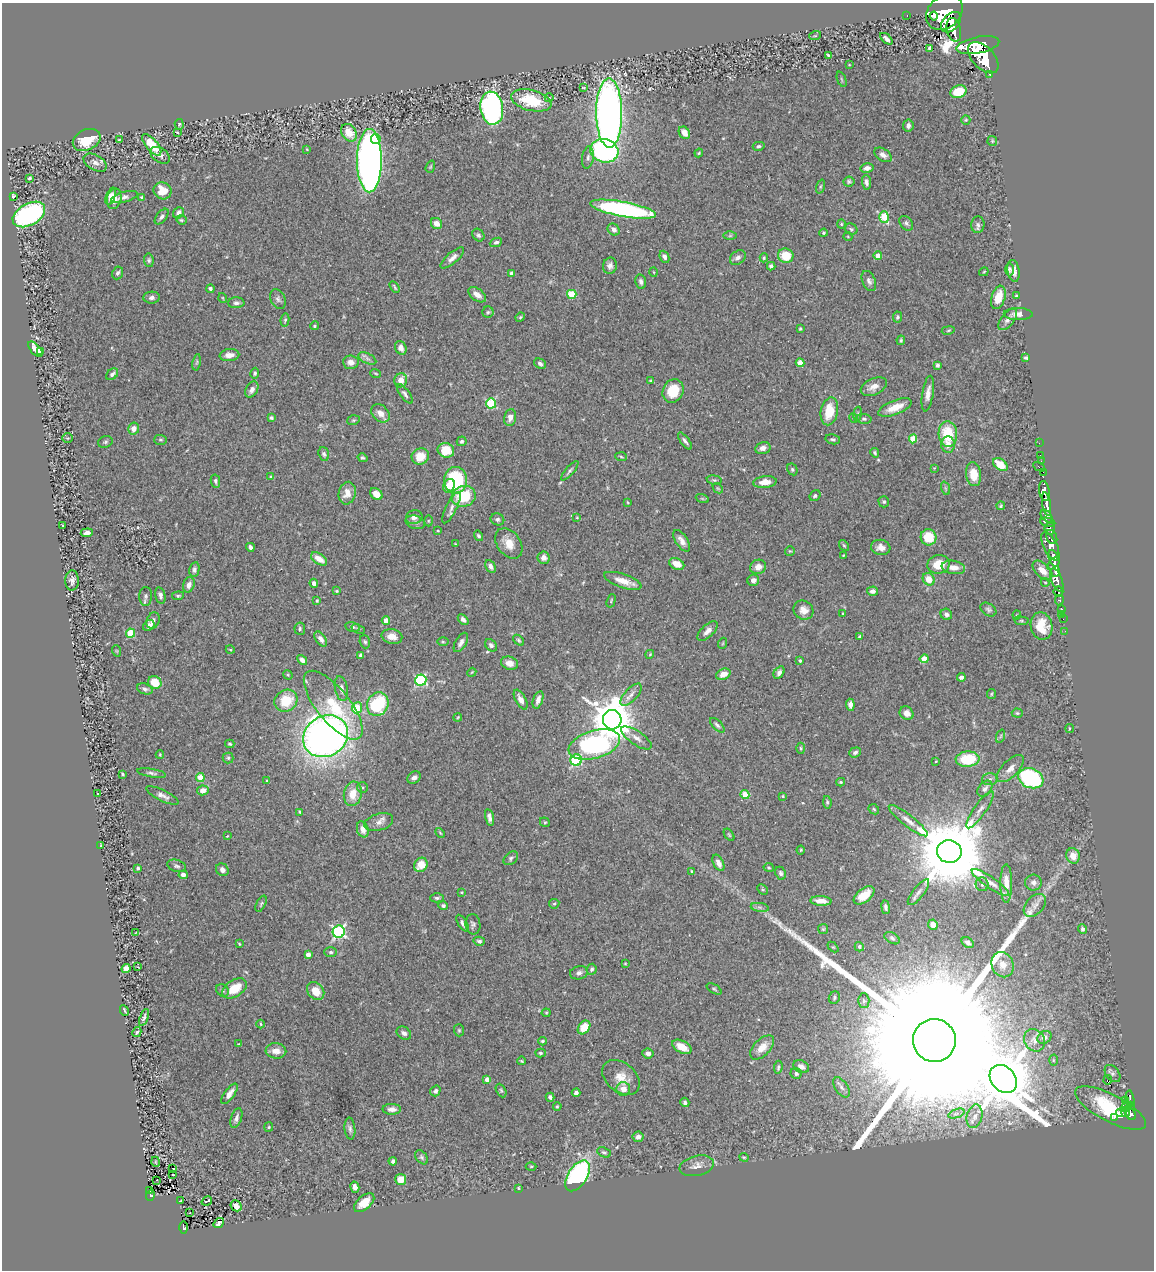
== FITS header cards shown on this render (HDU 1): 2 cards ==
NAXIS1  =                 1152
NAXIS2  =                 1268

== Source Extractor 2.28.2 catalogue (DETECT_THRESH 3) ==
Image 1152 x 1268 px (HDU 1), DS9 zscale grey, 1 PNG px = 1 image px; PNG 1156 x 1272 px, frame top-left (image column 1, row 1268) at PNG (2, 3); each listed source drawn as its Kron ellipse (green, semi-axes under 4 px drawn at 4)
Background 0.682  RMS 0.029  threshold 0.0878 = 3 sigma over >= 5 px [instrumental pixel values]
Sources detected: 470; all 470 listed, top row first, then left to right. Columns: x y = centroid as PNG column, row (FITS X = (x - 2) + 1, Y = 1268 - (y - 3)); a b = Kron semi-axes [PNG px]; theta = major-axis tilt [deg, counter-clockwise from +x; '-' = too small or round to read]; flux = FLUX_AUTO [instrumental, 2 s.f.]
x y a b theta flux
944 12 20 15 40 6000
907 15 3 2 - 18
934 16 4 3 - 280
951 22 12 8 47 3100
954 30 12 7 -75 2100
815 36 6 3 18 2.1
886 39 7 3 -42 6
978 45 22 8 11 3900
930 48 4 3 - 5.1
828 55 3 3 - 2.3
983 58 19 11 -47 5000
849 65 3 2 - 1.3
990 74 3 3 - 52
842 79 8 2 -68 2
583 88 3 2 - 1.5
958 92 8 6 19 49
549 98 4 3 - 1.5
531 100 20 10 -14 84
492 108 17 11 -81 650
609 113 34 13 -89 1500
966 120 5 4 - 2.2
179 124 5 4 - 2.7
908 126 6 5 - 7.6
177 132 3 2 - 1.9
349 133 9 7 -55 32
684 133 7 5 -55 18
376 139 5 4 - 31
87 140 14 10 24 49
119 140 3 2 - 1.6
992 141 5 4 - 2.3
152 145 13 6 -50 55
759 146 6 4 14 3.3
307 149 4 3 - 1.5
604 151 14 11 -15 400
699 153 4 3 - 2.1
160 155 11 7 -35 7.1
883 155 10 6 -33 8.6
588 158 11 5 81 6.8
369 161 31 12 90 1400
95 163 12 7 -31 9.9
430 167 6 4 71 2.7
867 168 6 5 - 11
29 178 3 3 - 3
849 181 5 5 - 3.3
866 182 7 4 -84 6
820 186 7 3 71 2.7
163 191 9 8 - 34
13 196 4 3 - 2.9
111 196 9 4 71 11
124 197 13 5 15 8
142 197 4 3 - 3
114 199 10 7 76 19
623 209 33 7 -10 440
179 213 6 5 - 8.7
29 214 17 10 29 390
162 217 9 5 51 6
884 217 6 4 -71 79
181 220 5 4 - 2.6
436 223 6 5 - 14
906 223 8 6 -50 4.9
841 224 4 4 - 1.9
978 225 8 6 84 6.1
851 229 6 5 - 3.5
614 230 6 5 - 8.7
824 233 4 3 - 2.3
478 235 7 5 -48 4.8
730 236 6 4 1 2.7
848 237 4 3 - 1.6
496 242 6 4 22 4.7
786 256 8 7 - 43
878 256 4 4 - 28
664 257 6 4 -66 7.9
452 258 15 5 41 11
738 258 9 6 39 8.2
764 258 4 3 - 2.5
149 260 7 5 -82 4.1
610 266 8 7 - 7.6
771 266 4 4 - 5.1
1009 269 7 3 -89 4.7
1014 271 11 6 -81 10
654 272 5 3 - 1.6
984 272 5 3 - 2
118 273 6 5 - 5.6
511 273 4 4 - 7.5
869 281 10 6 -67 7.3
641 282 7 5 -78 5.9
395 287 6 2 -59 2.7
210 289 4 3 - 5.8
572 294 4 4 - 80
477 295 10 6 -36 14
1016 296 3 2 - 1.9
998 297 12 7 73 31
152 298 8 6 3 7.1
223 298 5 3 - 1.6
278 299 10 7 -64 6.3
236 303 8 5 2 5.8
488 312 5 5 - 3.6
1018 314 14 6 -1 11
520 317 5 4 - 2.2
897 317 5 4 - 4
1008 319 13 6 52 10
285 320 6 4 79 3.2
314 326 4 4 - 2.7
800 329 3 3 - 2.4
948 330 7 3 10 2.1
901 340 5 3 - 2.5
401 348 7 5 -63 12
35 349 9 5 -48 17
40 351 4 4 - 5.9
229 355 10 6 6 13
1026 358 4 4 - 2.9
367 359 9 5 -26 6.9
196 362 8 4 80 3.3
351 362 8 6 -4 13
800 363 4 4 - 35
540 364 6 4 -35 5.9
937 365 4 3 - 4.1
255 373 5 4 - 3.5
376 373 5 2 - 1.9
112 374 7 5 42 6
401 380 7 6 - 19
651 381 4 3 - 2.4
874 387 14 8 25 17
252 390 9 5 58 10
673 391 12 10 62 55
405 394 11 4 -52 5.9
928 394 18 5 81 15
491 403 5 5 - 120
895 407 18 7 21 29
829 411 14 8 78 47
380 413 10 7 -44 17
858 414 7 3 82 2.6
510 417 8 6 80 11
271 418 4 3 - 3.8
854 418 5 3 - 2
864 419 7 5 -9 3.9
353 420 6 5 - 2.9
134 429 6 5 - 14
948 434 13 9 -85 74
68 438 5 4 - 2.7
833 439 7 5 -12 3.8
913 439 4 4 - 48
160 440 6 5 - 3.1
462 441 5 5 - 4.4
685 441 10 4 -52 5.8
105 442 7 5 18 4.1
1039 443 2 2 - 6.8
948 445 8 7 - 18
763 448 8 6 13 10
446 450 8 7 - 47
875 453 5 4 - 3
324 454 7 5 -70 4
1040 455 2 2 - 7.9
420 456 9 8 - 31
621 457 6 3 -5 2.3
363 458 5 4 - 2.9
1041 461 2 2 - 12
1000 465 8 5 -37 35
1039 467 6 3 -27 68
934 468 3 3 - 1.3
792 469 6 5 - 3.2
570 471 12 4 50 5.1
1043 472 2 2 - 6.4
974 474 12 7 -82 30
271 477 4 4 - 2.8
456 480 13 11 -89 160
714 480 7 5 -8 3.3
215 481 6 4 -77 5.1
765 482 12 6 6 18
449 486 7 5 64 19
718 488 6 3 -44 1.9
945 488 7 4 -71 3.6
1044 491 10 5 -81 1300
347 493 11 8 78 19
376 494 7 5 -41 19
464 496 12 10 18 81
815 496 6 5 - 4.2
702 498 6 4 -20 2.5
628 502 3 2 - 1.7
884 502 6 5 - 3.4
1047 504 12 4 -80 1000
1001 506 4 3 - 2.7
451 508 17 5 63 9.5
1047 516 8 4 -49 450
414 517 8 7 - 10
577 518 4 3 - 1.6
497 519 7 6 - 4.8
428 521 5 3 - 1.9
415 522 10 6 -17 6.7
1048 522 8 4 -10 360
62 525 3 2 - 1.4
1050 529 6 5 - 320
438 531 3 2 - 1.5
87 533 6 4 6 7.4
479 536 5 4 - 4.1
929 537 8 8 - 50
1052 537 7 5 -65 260
682 541 12 6 -56 14
509 543 17 11 -54 25
455 544 2 2 - 1.3
844 546 6 4 -52 2.4
1050 546 15 6 -65 1000
250 547 4 4 - 7.2
881 547 10 7 -8 13
790 551 5 5 - 2.1
843 555 3 2 - 1.4
544 558 6 6 - 9.9
1054 558 8 4 -67 1600
319 559 9 5 -33 23
1054 563 8 4 46 980
677 564 8 5 -25 25
939 564 11 9 9 39
491 566 7 5 -63 8.1
758 567 8 7 - 16
953 567 12 6 -8 17
194 570 7 5 80 5.1
1042 570 12 7 -46 19
1056 572 5 3 - 500
929 579 6 5 - 29
72 580 10 6 89 9.8
753 580 6 5 - 9.5
1057 580 12 5 -70 1100
623 581 19 7 -19 25
1045 582 4 2 - 1.3
314 583 4 4 - 8.4
189 585 8 5 71 9.8
336 591 4 3 - 1.9
873 591 5 4 - 6.6
1058 592 5 5 - 190
160 595 8 5 -77 6.2
146 596 9 6 88 5.6
178 596 6 3 5 3.1
1059 600 5 3 - 130
317 601 4 4 - 2.9
611 601 7 4 72 2.7
1061 609 4 3 - 43
803 610 10 9 - 16
988 610 9 6 -32 4.9
843 614 3 2 - 2.1
946 614 6 5 - 6.6
1062 614 2 2 - 5.7
1017 615 4 4 - 2
463 619 6 4 -45 6.8
1063 619 2 2 - 7.9
153 621 8 6 62 7.4
386 621 4 4 - 20
1021 621 7 4 -8 2.7
149 626 6 5 - 9.3
1041 626 14 11 -79 37
353 627 7 4 -11 4
300 629 6 5 - 3.9
358 629 7 3 -25 2.5
707 631 13 6 43 11
1065 631 2 2 - 4
131 633 4 4 - 82
392 636 10 7 -11 17
860 637 4 3 - 6.5
321 639 8 5 -55 9.5
519 640 6 4 -42 3.1
365 642 7 5 -71 3.9
443 642 5 3 - 2.2
461 642 11 5 60 8.9
723 643 5 3 - 1.7
491 645 7 5 -46 6
230 649 4 3 - 1.6
117 651 6 3 -71 2.2
650 654 4 3 - 1.6
361 655 4 4 - 7.3
924 659 4 4 - 37
302 660 6 4 -47 8.5
800 661 3 3 - 4.2
509 663 9 6 -17 13
472 672 4 3 - 1.6
779 672 7 5 57 6.7
723 674 7 5 22 16
288 675 5 4 - 2.2
961 677 4 4 - 6.8
421 680 5 5 - 250
155 682 7 6 - 33
341 688 12 6 -78 10
145 689 8 5 -19 5.7
991 694 5 4 - 2.3
631 695 14 6 48 12
521 700 11 5 -61 10
538 700 9 5 72 10
286 701 12 10 35 59
378 704 12 10 64 140
333 705 42 16 -51 100
850 705 6 4 -85 10
357 708 5 5 - 57
907 713 7 6 - 14
1017 713 5 4 - 2.5
458 717 4 3 - 1.9
612 720 10 9 - 7400
717 725 9 4 -45 4.5
1069 728 4 2 - 1.8
326 736 23 20 31 1700
1001 736 7 4 70 2.8
636 738 18 7 -34 13
230 744 5 3 - 2.5
594 744 26 14 16 360
801 748 5 3 - 2.2
855 752 6 5 - 5
160 755 4 3 - 1.7
228 758 5 5 - 2.8
968 759 12 7 3 92
576 760 6 5 - 180
936 761 3 2 - 1.2
1010 769 17 8 44 16
151 773 14 4 -10 5.5
123 774 3 2 - 2.4
414 777 7 5 35 7.5
200 778 4 4 - 55
1031 778 13 9 -20 290
990 779 7 6 - 5.5
267 781 4 3 - 1.7
841 782 4 3 - 2.8
362 787 5 5 - 3.9
985 789 9 6 50 7.4
203 790 6 5 - 14
98 794 2 2 - 1.1
353 794 12 9 79 34
162 795 18 5 -26 10
745 795 5 4 - 48
783 796 3 3 - 2.1
827 802 6 4 -82 3.4
874 809 6 4 -46 2.9
980 810 22 6 56 14
300 812 4 3 - 2.2
489 817 8 4 -77 8
908 821 24 5 -38 17
379 822 15 8 16 12
545 822 5 4 - 2.7
363 829 8 5 -73 12
440 833 6 3 -46 2.1
729 835 7 4 -54 2.6
227 836 4 2 - 1.5
101 845 4 2 - 2.2
801 850 4 4 - 2.3
949 852 12 11 - 30000
1073 856 8 6 -74 22
511 858 8 5 42 4.8
718 863 9 5 -64 11
421 865 7 6 - 30
177 866 9 6 -17 5.1
769 867 5 2 - 2
138 868 4 3 - 4.1
222 870 7 6 - 9
692 871 4 3 - 2.3
781 873 7 5 -67 4.8
183 875 4 4 - 7.1
990 883 22 5 -34 15
1006 883 19 6 -90 27
1033 883 8 8 - 8.2
982 884 7 6 - 5.4
763 889 6 4 -45 2.4
461 892 3 2 - 1.9
918 892 16 5 52 9.5
864 895 12 7 38 31
437 898 7 4 -1 3.7
821 901 10 5 -3 21
261 904 8 4 64 3.2
554 904 5 4 - 2.6
1035 905 13 8 46 13
443 906 4 4 - 4.8
760 907 9 4 -9 5.5
885 907 7 4 -82 5.5
463 923 9 4 -58 6.4
473 924 10 7 -83 5.8
933 925 5 4 - 10
823 929 5 5 - 2.6
1082 929 5 4 - 4.6
339 932 6 6 - 370
135 933 3 2 - 1
892 938 8 5 -32 4.1
479 941 5 4 - 4.1
968 942 6 4 -38 8
239 944 4 3 - 1.8
833 947 6 4 -43 2.1
859 947 5 4 - 4.5
331 952 6 5 - 3.6
308 954 4 4 - 16
625 963 4 3 - 1.7
1002 965 13 11 -67 20
138 967 3 2 - 1.3
126 969 4 4 - 39
592 969 5 5 - 4.6
579 973 9 6 15 7.3
234 988 13 8 32 39
714 989 8 4 -30 3.5
223 990 7 5 -45 4
316 991 10 7 -50 30
834 998 6 5 - 3.8
864 1001 7 5 -88 4.3
124 1010 5 2 - 2.9
546 1013 4 4 - 1.9
144 1017 9 4 70 5.1
261 1024 4 3 - 1.8
584 1027 7 5 53 37
459 1030 6 5 - 3.1
137 1032 5 4 - 3
404 1033 8 6 -35 6.9
1044 1037 7 6 - 9.1
934 1040 21 21 - 290000
1034 1040 12 10 -56 14
542 1041 4 3 - 3
239 1044 3 2 - 2.1
682 1047 10 6 -29 27
762 1047 15 8 45 25
276 1051 10 7 -5 16
540 1053 5 4 - 3
648 1053 5 5 - 8.3
1053 1060 5 3 - 2.2
522 1061 4 3 - 2.2
778 1067 6 3 84 3.3
801 1067 8 6 -28 11
796 1073 5 5 - 6
1112 1073 10 6 -52 6.2
621 1077 21 14 -39 30
487 1079 4 4 - 15
1003 1079 15 12 -49 14000
1108 1080 4 3 - 41
842 1087 11 6 -55 7.9
623 1089 7 7 - 16
501 1090 7 4 -63 2.8
435 1091 5 5 - 6.3
576 1093 4 3 - 5.3
229 1094 12 5 53 13
550 1097 4 4 - 5.3
1130 1099 8 3 -81 130
1126 1101 3 2 - 4.5
685 1102 5 4 - 4.3
557 1106 4 3 - 2.1
1130 1106 3 3 - 130
1126 1107 6 4 30 85
1110 1108 39 13 -27 320
392 1109 9 5 -1 11
1126 1112 5 3 - 200
956 1113 8 3 19 4.4
1121 1113 5 4 - 280
1130 1114 7 4 -54 370
975 1116 12 7 78 12
1114 1117 3 3 - 37
236 1118 10 5 71 7.7
269 1127 5 4 - 2.3
350 1129 11 5 -85 6.5
638 1137 5 5 - 8.2
604 1152 7 5 -24 3.9
422 1157 8 5 -52 4
744 1157 4 3 - 1.9
393 1161 4 4 - 5.4
156 1162 5 3 - 1.7
531 1166 5 3 - 1.9
697 1166 17 10 12 14
173 1169 3 3 - 50
173 1175 3 2 - 2
577 1176 17 9 57 320
401 1179 5 5 - 26
156 1180 3 2 - 3.6
355 1187 6 4 -77 15
518 1188 3 2 - 1.6
149 1190 3 2 - 20
150 1195 6 4 73 92
181 1201 3 2 - 1.3
207 1201 5 3 - 34
364 1203 12 6 41 27
236 1206 6 5 - 7.3
190 1213 3 2 - 2.9
219 1223 6 3 36 4.5
183 1227 6 4 -90 92